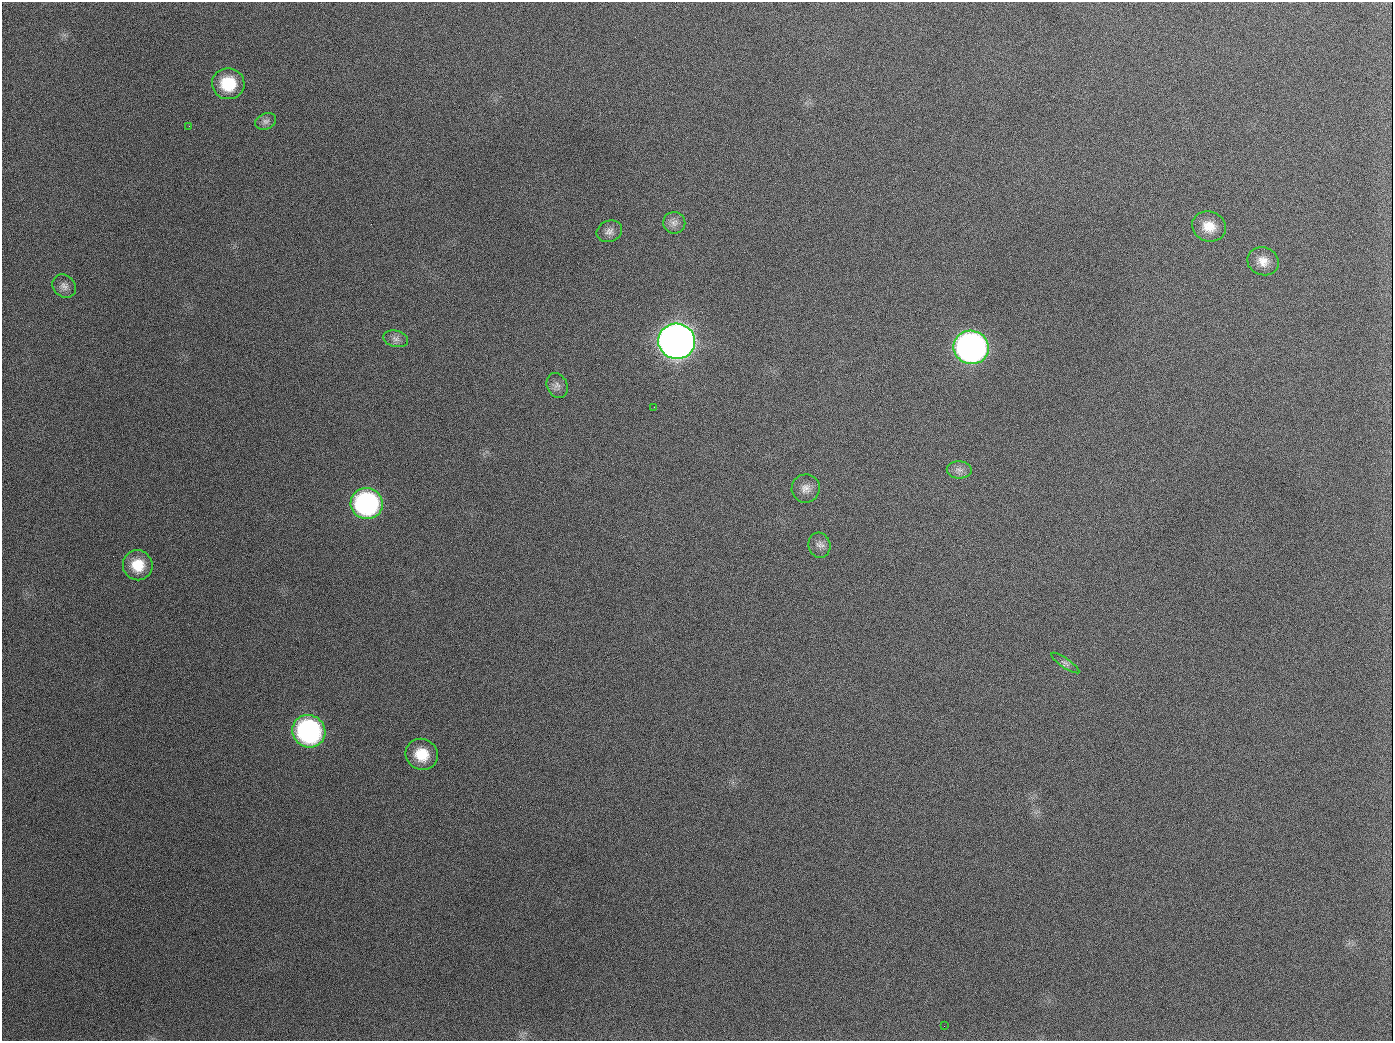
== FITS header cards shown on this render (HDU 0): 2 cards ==
NAXIS1  =                 1391
NAXIS2  =                 1039

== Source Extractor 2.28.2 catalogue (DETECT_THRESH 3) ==
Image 1391 x 1039 px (HDU 0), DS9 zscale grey, 1 PNG px = 1 image px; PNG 1395 x 1043 px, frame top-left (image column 1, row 1039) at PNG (2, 2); each listed source drawn as its Kron ellipse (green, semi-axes under 4 px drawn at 4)
Background 1550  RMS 70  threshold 211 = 3 sigma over >= 5 px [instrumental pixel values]
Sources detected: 22; all 22 listed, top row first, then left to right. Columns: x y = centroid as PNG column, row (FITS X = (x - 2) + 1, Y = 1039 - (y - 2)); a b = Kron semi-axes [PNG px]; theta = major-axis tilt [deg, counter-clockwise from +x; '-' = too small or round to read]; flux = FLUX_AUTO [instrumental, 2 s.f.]
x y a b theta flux
228 84 16 15 - 1.8e+05
266 121 11 8 24 2.1e+04
189 126 3 2 - 7.6e+03
674 223 11 11 - 2.9e+04
1209 226 17 14 -19 8.3e+04
609 231 13 10 22 3.0e+04
1263 261 16 13 -22 5.7e+04
64 286 13 10 -44 3.0e+04
396 339 12 8 -15 2.5e+04
677 341 18 17 - 5.3e+06
971 347 18 16 -20 2.3e+06
557 386 13 10 -66 2.8e+04
654 407 2 2 - 3.6e+03
959 470 12 8 -2 2.8e+04
806 488 14 14 - 4.3e+04
367 504 16 15 - 9.2e+05
819 545 12 11 - 3.2e+04
138 565 15 15 - 1.2e+05
1065 663 16 4 -35 1.8e+04
309 731 17 16 - 9.7e+05
422 754 16 15 - 1.3e+05
944 1026 2 2 - 5.1e+03